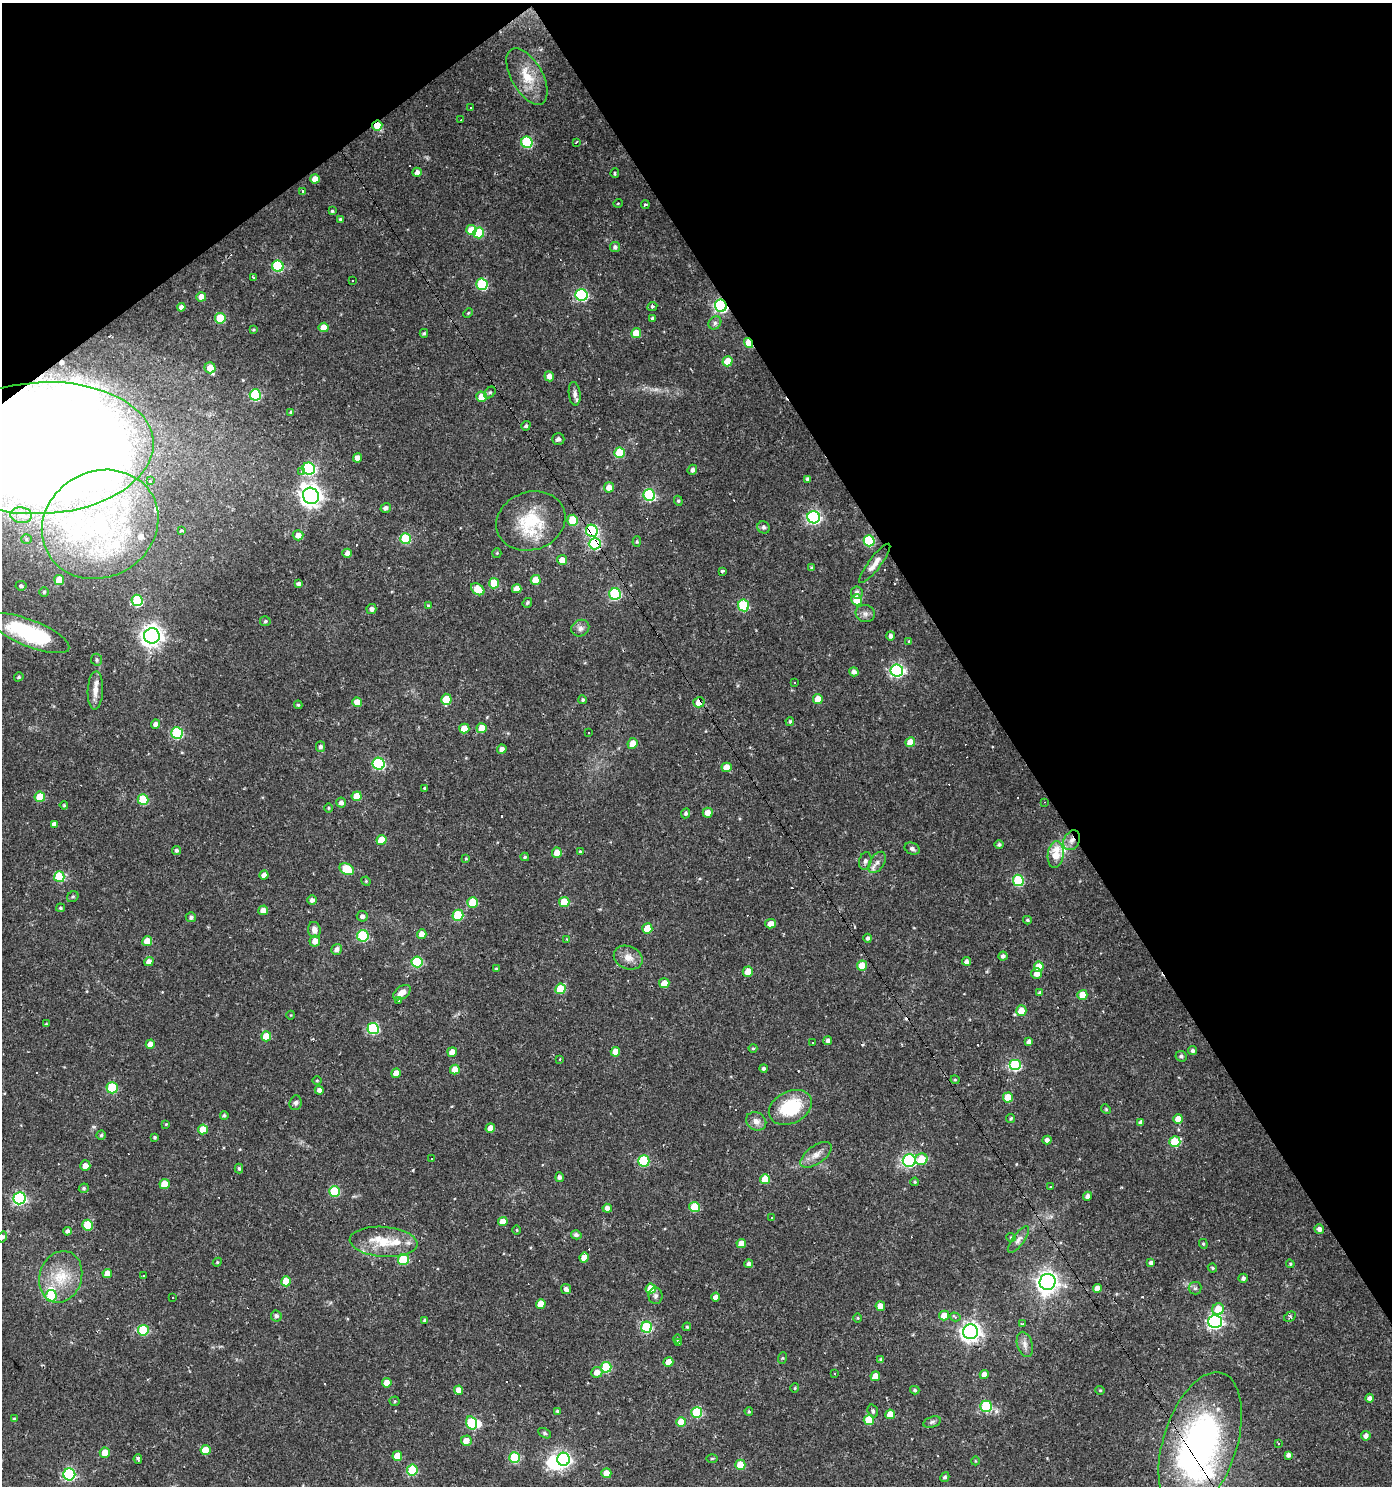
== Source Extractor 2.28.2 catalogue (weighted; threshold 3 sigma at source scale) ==
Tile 3 of 4 x 4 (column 3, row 1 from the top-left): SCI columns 2902-4291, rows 4455-5938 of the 5866 x 5938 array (HDU 1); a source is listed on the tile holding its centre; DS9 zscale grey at full resolution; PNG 1394 x 1488 px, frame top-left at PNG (2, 3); each listed source drawn as its Kron ellipse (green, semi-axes under 4 px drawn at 4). Shown black and unused: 33% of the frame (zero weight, under 2 of 3 exposures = <1% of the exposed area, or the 3 px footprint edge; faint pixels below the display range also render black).
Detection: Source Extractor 2.28.2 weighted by HDU 2 'WHT'; one run over the whole footprint, this tile lists its part. Background 0.0261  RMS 0.0044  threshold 0.0196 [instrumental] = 3 sigma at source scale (4.5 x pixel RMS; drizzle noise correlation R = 1.50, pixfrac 1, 0.0396/0.0396 arcsec/px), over >= 5 px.
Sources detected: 412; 1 too faint to see at this stretch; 6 inside a brighter object's white glare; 47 cosmic-ray / hot-pixel residue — neither listed nor drawn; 15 inside a brighter listed object's ellipse — not listed separately; the other 343 listed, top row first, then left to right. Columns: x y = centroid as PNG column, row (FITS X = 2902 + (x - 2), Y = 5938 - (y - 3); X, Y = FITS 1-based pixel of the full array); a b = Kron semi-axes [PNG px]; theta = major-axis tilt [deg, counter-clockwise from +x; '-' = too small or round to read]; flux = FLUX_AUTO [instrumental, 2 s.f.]
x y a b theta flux
527 76 31 15 -61 11
470 107 3 2 - 0.84
460 120 3 2 - 0.3
377 125 5 5 - 6.8
527 142 6 5 - 32
576 142 3 2 - 0.48
417 172 4 4 - 1.9
615 173 4 3 - 0.72
315 179 5 4 - 4.1
302 191 4 3 - 2.7
618 203 5 3 - 0.33
645 205 4 3 - 0.82
332 211 3 3 - 0.54
341 220 4 4 - 0.88
471 230 5 5 - 8.5
479 233 5 5 - 18
615 247 5 5 - 1.2
278 266 6 5 - 33
254 277 4 3 - 0.76
352 280 3 3 - 0.98
482 284 6 5 - 31
582 295 6 6 - 50
201 297 5 4 - 3.5
652 306 5 4 - 0.72
721 306 6 6 - 87
181 307 4 4 - 1.8
468 313 5 3 - 0.44
220 318 5 5 - 17
652 318 3 3 - 0.62
715 323 7 5 47 1.1
324 327 5 4 - 5.6
254 330 4 4 - 0.6
424 333 4 3 - 0.58
636 333 5 5 - 7.5
748 343 5 4 - 11
727 361 5 5 - 7.7
210 368 5 5 - 6.6
549 376 5 5 - 3.3
490 393 6 5 - 0.83
575 394 12 6 -84 1.6
255 395 6 5 - 34
481 397 5 5 - 5.8
291 412 4 3 - 0.75
526 426 5 4 - 0.78
558 439 6 6 - 1.8
42 448 111 66 3 990
619 453 5 5 - 17
357 458 4 4 - 3.2
309 469 6 6 - 49
692 470 5 4 - 1.5
301 472 3 3 - 6.3
808 479 4 4 - 1.5
150 481 3 3 - 0.94
609 487 5 5 - 3.4
649 495 6 5 - 44
311 496 8 7 - 310
678 501 5 4 - 0.6
386 508 5 4 - 1.5
21 515 11 8 -8 2.5
814 517 6 6 - 79
573 520 5 5 - 16
531 521 35 29 19 24
100 524 60 53 29 100
763 527 6 5 - 1
181 531 3 3 - 2.2
592 531 6 6 - 51
298 535 5 5 - 3.3
26 539 5 5 - 0.67
405 539 5 5 - 25
869 541 5 5 - 30
637 542 5 4 - 0.54
595 544 6 5 - 53
347 553 5 4 - 2.1
497 553 5 4 - 0.48
562 560 5 5 - 3.5
875 563 24 6 53 3.7
811 568 4 3 - 0.73
722 571 4 3 - 0.8
59 580 5 5 - 6.9
536 580 5 5 - 6
494 583 5 5 - 11
298 584 4 4 - 1
21 586 5 4 - 1.1
478 589 7 5 -37 7.7
517 589 4 4 - 4
44 592 5 5 - 0.69
857 592 6 6 - 1.8
615 594 6 6 - 41
137 600 6 5 - 26
857 600 5 5 - 11
527 603 5 4 - 0.83
428 605 3 3 - 0.41
744 605 6 5 - 28
371 609 5 5 - 1.5
865 614 9 8 - 1.9
265 621 5 5 - 0.79
580 628 9 8 - 1.9
29 633 42 13 -22 37
152 636 8 7 - 310
891 636 4 4 - 1.6
909 641 4 4 - 0.41
96 660 6 5 - 0.76
897 670 6 6 - 78
854 672 5 4 - 2
19 677 5 4 - 0.7
795 683 3 3 - 0.87
95 690 19 7 87 3.7
446 699 5 5 - 12
818 699 5 5 - 5.5
583 700 4 4 - 0.73
357 702 5 5 - 4.9
699 702 6 5 - 5.3
298 705 4 3 - 0.48
790 721 4 3 - 0.74
155 724 4 4 - 1.7
482 728 5 5 - 5.6
464 729 5 5 - 7.2
177 733 6 5 - 34
589 733 3 2 - 0.52
910 742 5 4 - 5.5
632 743 5 5 - 4.3
321 747 5 4 - 1.3
502 749 5 4 - 2.1
379 764 6 6 - 44
727 767 5 5 - 6.5
424 788 4 3 - 0.49
357 796 5 5 - 8.1
40 797 5 5 - 11
143 800 5 5 - 19
1044 802 3 2 - 0.34
341 803 5 5 - 1.8
64 805 4 3 - 0.43
328 808 5 3 - 0.42
686 813 5 4 - 0.95
708 813 5 5 - 3.4
54 824 4 4 - 2
381 840 5 5 - 7.3
1072 840 10 7 62 2.8
999 844 4 4 - 0.93
912 849 8 5 -23 1.2
176 850 4 4 - 0.94
580 852 4 4 - 0.76
557 853 5 5 - 4.7
1056 855 13 8 83 8.6
525 857 4 3 - 0.57
466 859 4 4 - 0.44
865 861 9 6 76 1.4
877 862 12 7 57 2.2
347 869 7 5 -29 18
264 875 4 4 - 2.6
59 877 5 5 - 18
1018 880 6 5 - 29
366 881 5 4 - 0.48
73 897 6 5 - 0.71
312 900 4 4 - 1.5
473 902 5 5 - 14
564 902 5 5 - 12
60 908 4 3 - 0.61
263 910 5 4 - 3.8
458 915 5 5 - 25
362 916 5 5 - 1.4
191 917 5 5 - 1
1027 920 4 3 - 0.59
771 924 5 4 - 3.2
647 928 5 5 - 8.5
314 930 8 6 -79 2.6
422 934 5 4 - 4.1
363 936 6 6 - 33
868 938 4 4 - 1.1
567 939 3 3 - 0.34
147 941 5 5 - 6.7
315 941 5 5 - 3.3
336 949 6 5 - 1.7
1003 956 4 4 - 1.4
628 958 15 11 -22 4.1
967 961 4 4 - 1.5
149 962 5 4 - 2.6
417 962 5 5 - 27
862 965 5 5 - 6.3
1039 967 5 5 - 8.7
496 969 3 3 - 0.58
748 972 5 5 - 5
1037 974 5 5 - 2.9
664 983 5 5 - 4.6
560 989 5 5 - 15
402 993 10 6 37 3.2
1040 993 4 4 - 0.95
1082 995 5 5 - 8
398 1000 3 3 - 0.61
1021 1011 5 5 - 7.1
291 1015 4 3 - 0.31
46 1024 4 3 - 0.47
373 1029 6 5 - 36
266 1036 5 5 - 9
828 1041 4 4 - 1.4
1029 1041 4 4 - 1.4
812 1042 3 3 - 0.66
150 1044 4 4 - 2.7
753 1048 4 4 - 0.47
1193 1051 4 4 - 1.1
452 1052 5 4 - 3.7
615 1052 5 4 - 5.1
1181 1056 6 5 - 1.1
560 1059 2 2 - 0.35
1015 1065 6 5 - 39
763 1068 4 4 - 0.92
455 1070 5 4 - 6.1
396 1073 5 4 - 4
955 1080 4 4 - 0.51
317 1081 4 3 - 0.42
112 1088 5 5 - 25
319 1090 4 4 - 1.8
1008 1098 5 5 - 10
296 1103 7 6 - 1.2
790 1107 22 16 26 23
1106 1109 5 4 - 0.47
224 1115 4 4 - 0.74
1011 1118 4 4 - 0.58
1178 1119 5 4 - 4.5
756 1121 10 9 - 2.9
1141 1123 4 4 - 1.8
166 1124 4 3 - 0.37
490 1128 5 4 - 5.3
203 1129 5 5 - 7.1
101 1135 4 4 - 0.69
155 1137 4 3 - 0.69
1047 1140 4 4 - 1.4
1175 1142 5 5 - 19
816 1155 18 9 36 3.9
432 1158 2 2 - 0.36
921 1159 6 5 - 9.5
909 1160 6 6 - 80
644 1161 5 5 - 27
85 1166 5 5 - 2.9
239 1168 5 4 - 0.68
560 1177 5 4 - 1.2
765 1179 5 5 - 7.3
915 1182 4 3 - 0.49
164 1184 5 5 - 8.3
1050 1187 3 3 - 0.58
84 1188 5 4 - 0.7
334 1191 5 5 - 24
1088 1196 4 4 - 2
19 1198 6 6 - 69
695 1207 5 5 - 15
607 1208 5 4 - 2.2
771 1217 3 2 - 0.5
503 1221 4 4 - 4.5
87 1225 5 5 - 17
1319 1229 5 4 - 1.7
517 1230 4 3 - 0.37
67 1231 4 4 - 1.2
576 1235 5 4 - 1.2
2 1237 6 4 57 1
1011 1237 4 4 - 0.54
1018 1240 16 6 53 2.4
383 1242 34 15 -4 14
741 1244 5 4 - 4.8
1203 1244 5 4 - 0.61
584 1258 5 4 - 5.7
403 1259 5 5 - 21
217 1262 4 4 - 0.53
1151 1263 4 4 - 1.4
749 1264 4 4 - 1.7
1290 1264 4 4 - 0.54
1212 1268 5 3 - 0.6
107 1273 5 4 - 4.2
144 1276 3 3 - 1.8
61 1277 26 21 71 15
1243 1278 5 4 - 1.1
286 1281 5 5 - 9.1
1047 1282 8 8 - 230
1097 1288 4 4 - 3.1
1195 1288 6 6 - 1
566 1289 5 5 - 1.8
651 1289 5 5 - 12
51 1296 6 5 - 19
656 1296 8 7 - 1.3
716 1297 4 4 - 2.7
172 1298 2 2 - 0.32
541 1304 5 5 - 6.1
880 1306 5 4 - 5.3
1218 1309 6 5 - 8.2
944 1315 5 5 - 4.7
276 1316 5 5 - 1.4
955 1317 5 4 - 0.9
1290 1317 6 4 31 0.81
858 1318 5 3 - 0.37
425 1320 4 3 - 0.86
1215 1322 7 6 - 100
1022 1324 3 2 - 0.79
646 1327 5 5 - 33
687 1327 4 4 - 0.49
143 1330 5 5 - 24
970 1332 7 7 - 220
677 1339 4 3 - 0.88
678 1342 4 3 - 0.78
1025 1344 13 7 -74 2.3
782 1358 6 4 71 0.5
881 1360 4 4 - 0.9
668 1362 5 4 - 4
606 1367 5 5 - 23
597 1372 5 5 - 3.7
834 1374 3 3 - 1.6
984 1374 4 4 - 2.7
875 1376 5 4 - 4.2
387 1383 5 4 - 4.6
795 1388 5 4 - 0.49
459 1390 4 4 - 4.4
915 1390 5 4 - 0.73
1100 1390 4 4 - 0.47
1369 1398 4 4 - 1.5
395 1401 5 4 - 0.58
986 1406 5 5 - 32
557 1411 4 3 - 0.55
749 1411 4 3 - 0.51
873 1411 6 5 - 1
697 1412 5 5 - 28
890 1414 5 5 - 5.7
14 1419 4 3 - 0.73
869 1420 5 5 - 14
681 1422 5 5 - 8.9
932 1422 9 5 16 1.3
471 1423 7 5 -74 24
544 1433 7 4 -28 0.74
1366 1436 5 4 - 2
466 1441 5 5 - 3.8
1200 1443 73 37 72 140
1278 1443 3 3 - 1
205 1450 5 5 - 7.2
105 1453 5 5 - 5.2
1288 1455 4 4 - 1.6
397 1456 5 5 - 8
514 1458 5 5 - 23
138 1459 5 3 - 0.88
563 1459 6 6 - 100
712 1459 6 4 1 0.46
975 1461 4 3 - 0.33
740 1465 5 5 - 9.2
412 1470 5 5 - 25
606 1473 5 5 - 5.4
69 1474 6 6 - 61
945 1477 5 4 - 0.91
Overlapping masked pixels (flux is a lower limit): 9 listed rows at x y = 377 125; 721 306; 748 343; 42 448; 592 531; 595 544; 699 702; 1072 840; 1200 1443
Isophote crosses this tile's border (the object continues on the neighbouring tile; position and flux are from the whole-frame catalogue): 3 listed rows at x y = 42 448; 2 1237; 1200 1443